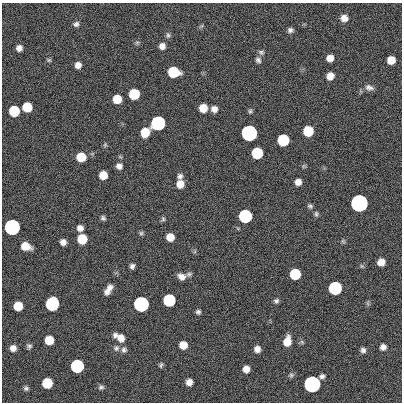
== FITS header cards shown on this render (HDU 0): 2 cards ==
NAXIS1  =                  400
NAXIS2  =                  400

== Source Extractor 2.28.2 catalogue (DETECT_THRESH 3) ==
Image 400 x 400 px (HDU 0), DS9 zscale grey, 1 PNG px = 1 image px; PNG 404 x 404 px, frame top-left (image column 1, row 400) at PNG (2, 3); no overlay
Background 0.757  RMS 34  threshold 101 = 3 sigma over >= 5 px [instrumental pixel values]
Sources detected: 88; all 88 listed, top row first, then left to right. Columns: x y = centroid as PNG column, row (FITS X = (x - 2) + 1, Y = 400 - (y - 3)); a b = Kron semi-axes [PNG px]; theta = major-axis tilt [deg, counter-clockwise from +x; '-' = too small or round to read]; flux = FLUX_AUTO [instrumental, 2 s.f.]
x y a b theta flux
344 18 8 7 - 1.6e+04
76 24 7 6 - 6.8e+03
290 30 7 6 - 7.0e+03
168 35 8 6 -89 5.2e+03
137 43 6 5 - 4.1e+03
162 46 7 7 - 1.3e+04
19 48 6 6 - 1.1e+04
261 52 8 6 -19 6.0e+03
330 58 6 6 - 1.8e+04
49 60 6 5 - 3.4e+03
258 60 8 7 - 7.2e+03
391 60 7 6 - 3.1e+04
78 65 6 6 - 1.4e+04
173 72 8 7 - 1.2e+05
330 76 7 7 - 2.0e+04
369 87 12 8 -17 1.0e+04
134 94 7 7 - 1.2e+05
117 99 7 7 - 4.6e+04
27 107 7 7 - 7.2e+04
203 108 7 6 - 3.8e+04
214 109 7 7 - 1.3e+04
14 111 7 7 - 1.2e+05
250 111 6 5 - 4.1e+03
158 123 7 7 - 1.0e+06
308 131 7 7 - 9.1e+04
145 132 8 7 - 5.0e+04
249 133 7 7 - 3.5e+06
283 140 7 7 - 2.1e+05
105 145 7 5 71 3.3e+03
257 153 7 7 - 1.8e+05
81 157 7 7 - 5.7e+04
119 166 7 7 - 1.1e+04
103 175 7 7 - 3.5e+04
180 176 7 7 - 7.5e+03
298 182 6 6 - 1.5e+04
180 184 8 7 - 2.4e+04
359 203 7 7 - 1.1e+07
310 206 7 6 - 4.8e+03
316 214 8 5 -90 4.5e+03
245 216 7 7 - 5.4e+05
103 218 6 5 - 5.1e+03
163 219 7 5 -90 4.0e+03
12 227 7 7 - 2.9e+06
80 228 6 6 - 1.2e+04
141 233 6 6 - 4.0e+03
170 237 7 6 - 2.8e+04
82 239 7 7 - 7.7e+04
343 241 6 5 - 3.5e+03
63 242 6 5 - 1.2e+04
25 246 8 6 -20 3.7e+04
381 262 6 6 - 2.0e+04
132 266 5 4 - 6.7e+03
362 266 6 5 - 3.4e+03
189 274 8 5 24 4.8e+03
295 274 7 7 - 1.4e+05
181 277 9 7 -22 1.4e+04
110 287 7 7 - 9.4e+03
335 288 7 7 - 5.7e+05
107 292 8 7 - 1.0e+04
169 300 7 7 - 3.1e+05
276 301 6 5 - 5.5e+03
368 303 7 4 -89 3.4e+03
52 304 8 7 - 6.1e+05
141 304 7 7 - 2.1e+06
18 306 7 7 - 5.0e+04
198 312 5 5 - 5.2e+03
115 335 7 6 - 7.2e+03
121 338 9 8 - 1.9e+04
49 340 7 7 - 4.8e+04
287 341 9 6 77 3.3e+04
183 345 7 6 - 2.9e+04
29 346 7 6 - 5.6e+03
383 347 6 6 - 1.1e+04
13 348 7 7 - 1.3e+04
116 348 8 7 - 7.2e+03
257 349 6 6 - 1.3e+04
124 350 8 7 - 7.0e+03
363 350 6 6 - 7.2e+03
161 365 8 4 72 4.0e+03
77 366 7 7 - 5.2e+05
246 369 6 6 - 1.6e+04
291 375 8 7 - 4.9e+03
322 376 7 5 7 6.4e+03
189 382 6 6 - 1.5e+04
47 383 7 7 - 9.8e+04
312 384 7 7 - 5.5e+06
101 387 7 6 - 5.4e+03
26 388 6 6 - 5.2e+03